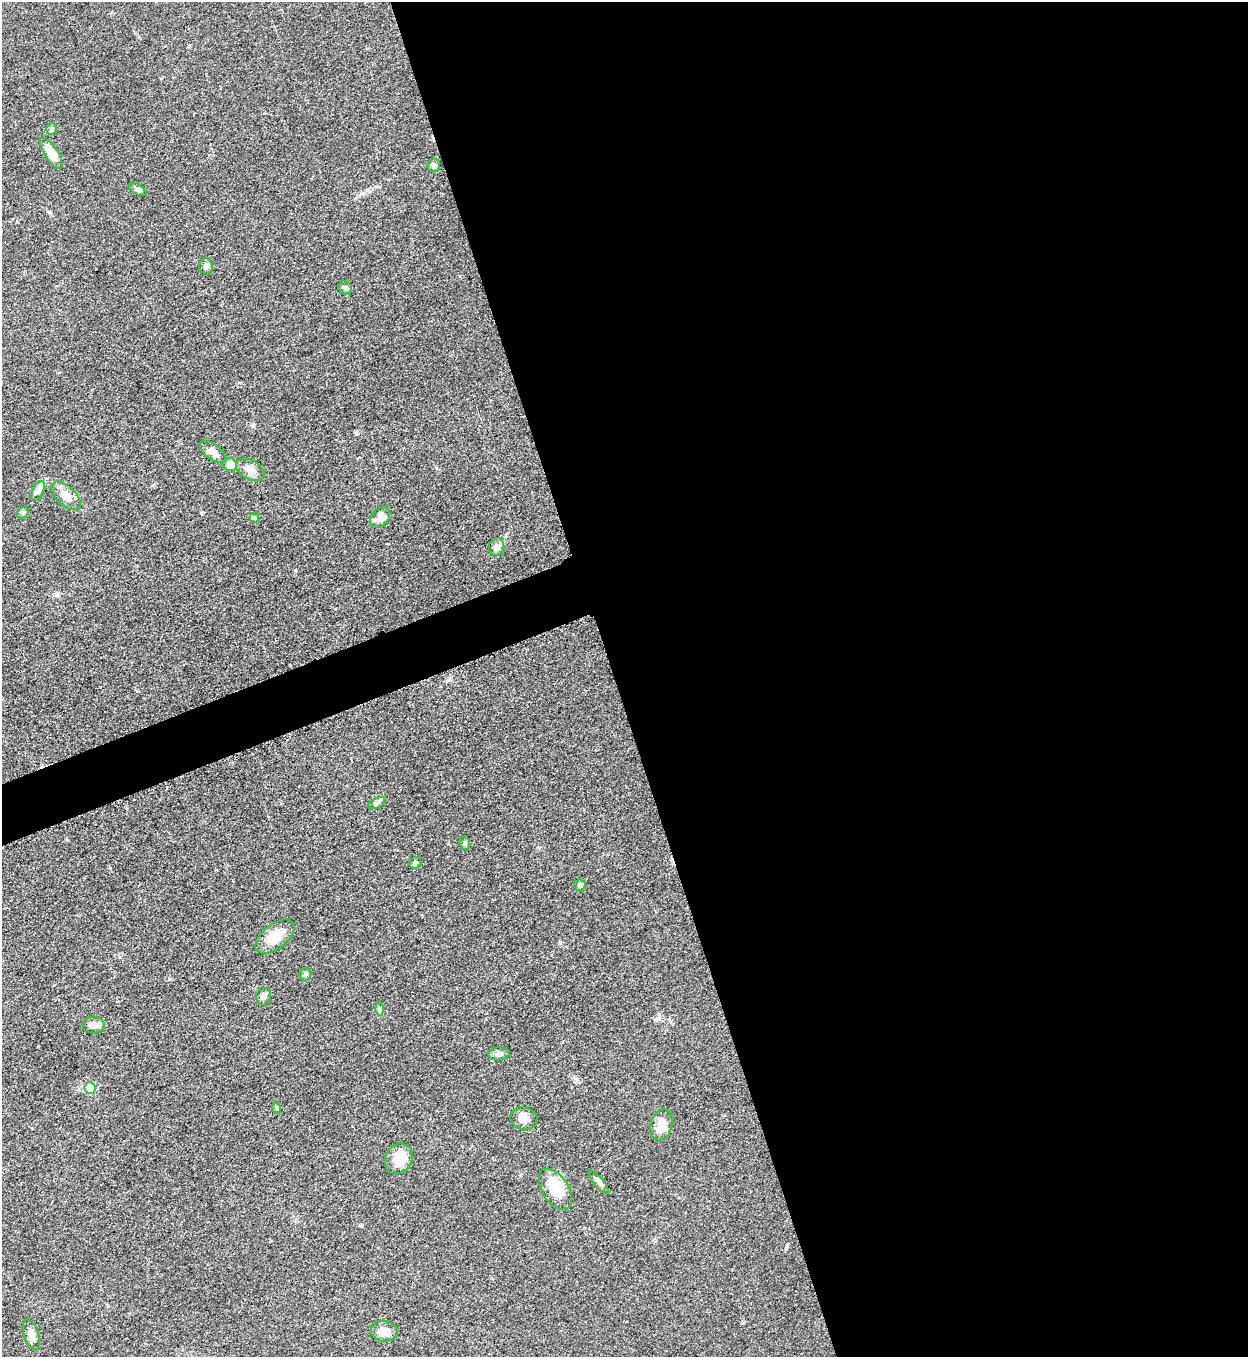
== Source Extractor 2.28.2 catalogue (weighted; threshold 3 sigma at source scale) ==
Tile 8 of 4 x 4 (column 4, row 2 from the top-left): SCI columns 4025-5270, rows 2722-4076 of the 5427 x 5440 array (HDU 1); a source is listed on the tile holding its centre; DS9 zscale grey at full resolution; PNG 1250 x 1359 px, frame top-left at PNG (2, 2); each listed source drawn as its Kron ellipse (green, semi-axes under 4 px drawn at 4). Shown black and unused: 53% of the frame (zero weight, under 3 of 5 exposures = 1% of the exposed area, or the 3 px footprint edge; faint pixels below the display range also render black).
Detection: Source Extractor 2.28.2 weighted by HDU 2 'WHT'; one run over the whole footprint, this tile lists its part. Background 0.063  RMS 0.0057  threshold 0.0256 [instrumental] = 3 sigma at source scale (4.5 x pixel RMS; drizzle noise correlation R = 1.50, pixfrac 1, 0.05/0.05 arcsec/px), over >= 5 px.
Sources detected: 34; all 34 listed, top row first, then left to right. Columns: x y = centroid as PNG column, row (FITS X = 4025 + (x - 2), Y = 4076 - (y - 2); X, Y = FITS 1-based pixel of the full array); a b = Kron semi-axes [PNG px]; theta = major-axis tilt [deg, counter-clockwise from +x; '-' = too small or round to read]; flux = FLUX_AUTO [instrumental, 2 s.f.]
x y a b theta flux
52 129 6 5 - 1.1
51 153 18 6 -57 10
433 165 7 6 - 1.7
138 189 10 5 -32 1.4
206 266 8 7 - 1.9
345 288 6 6 - 1.3
213 452 15 7 -38 4.5
230 465 7 6 - 7.9
250 470 15 9 -31 4.5
38 491 11 5 65 2.2
66 496 18 9 -44 6.4
23 513 6 5 - 0.92
380 517 12 8 50 4.7
254 518 5 5 - 0.72
497 547 9 7 73 3.2
377 803 9 5 27 1.5
465 843 7 5 -70 0.99
415 863 6 5 - 1.1
580 885 6 5 - 1.1
275 936 23 12 39 13
305 974 6 6 - 1.3
264 997 9 7 87 1.8
380 1009 7 4 -89 1.1
93 1025 11 8 -3 4.3
499 1054 11 6 4 2.2
90 1088 6 5 - 20
276 1108 6 3 -70 0.71
524 1118 14 11 -15 3.8
661 1125 16 11 75 5.9
399 1159 16 13 60 10
599 1182 14 4 -52 2
555 1189 23 13 -57 15
384 1331 13 10 -8 5.5
31 1335 16 7 -72 3.3
Unlisted compact peaks at least as high as the median listed source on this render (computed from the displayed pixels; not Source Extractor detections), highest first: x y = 169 979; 253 425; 295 570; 560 943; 787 1246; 201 513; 357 434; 67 840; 50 213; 189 46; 361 1226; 450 680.